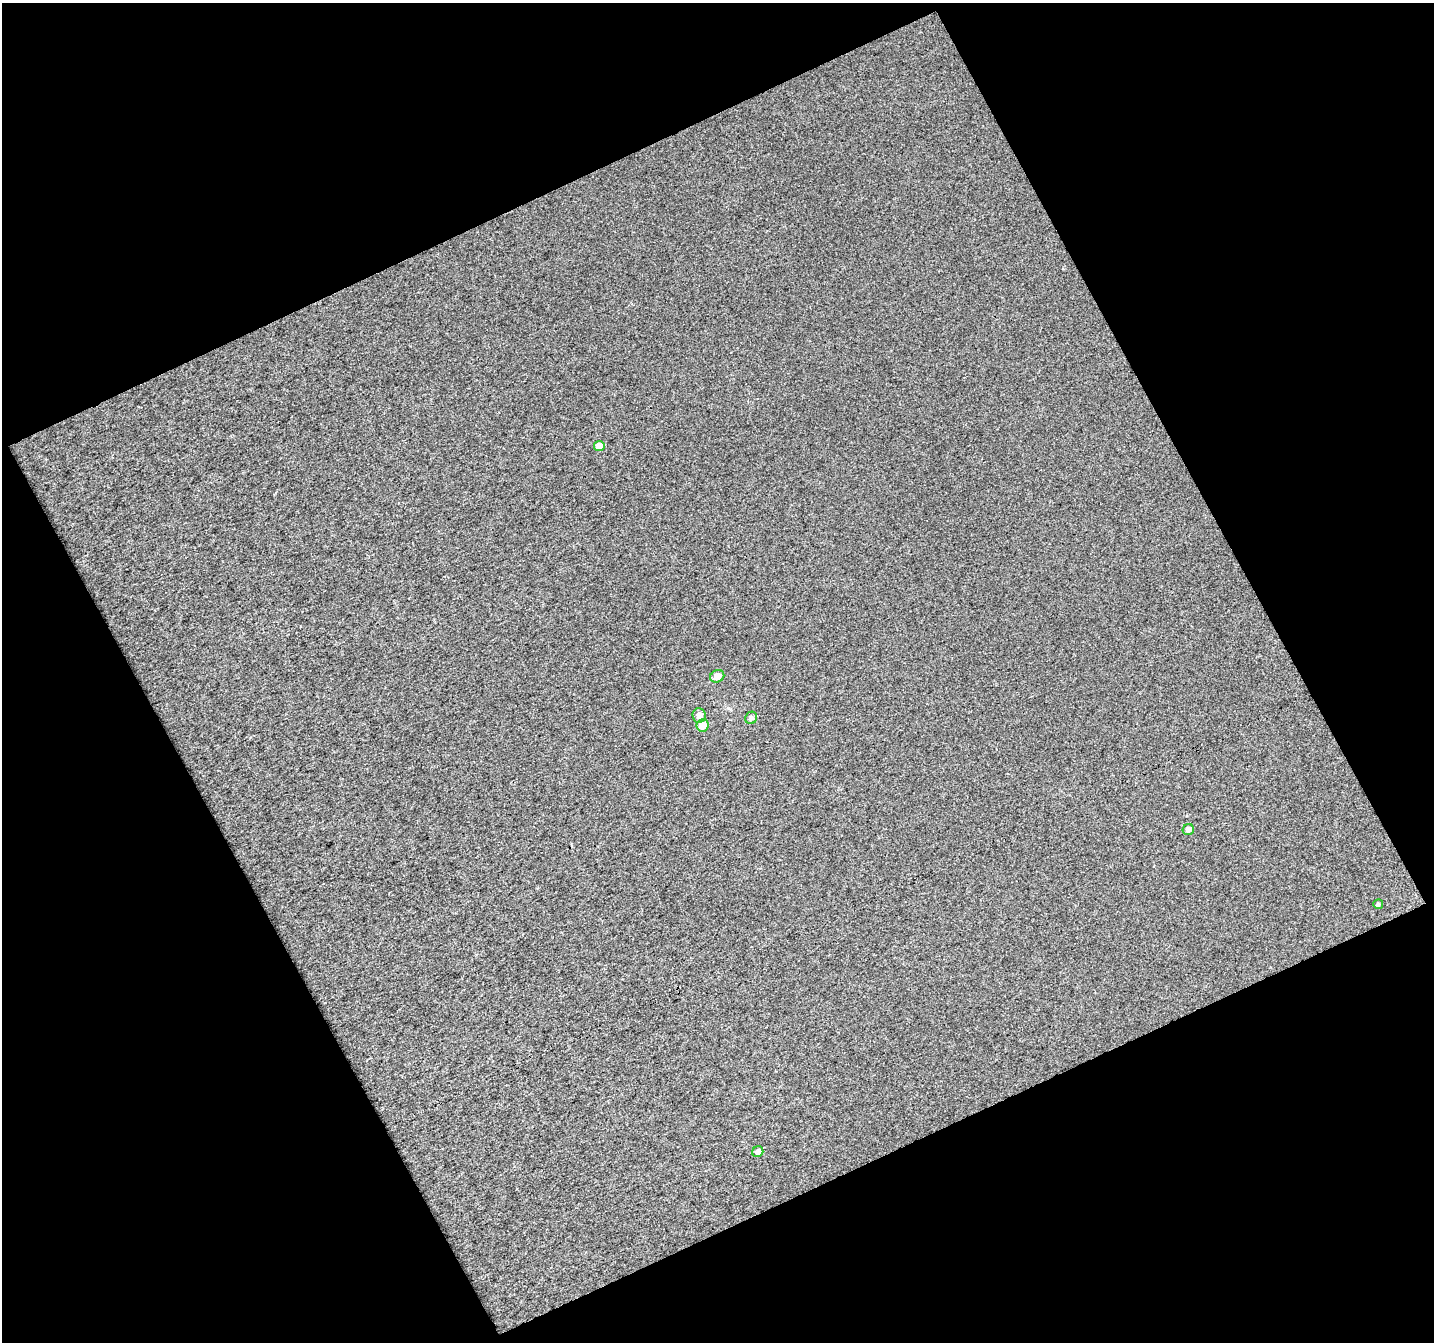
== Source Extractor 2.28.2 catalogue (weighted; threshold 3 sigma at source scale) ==
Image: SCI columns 1-1432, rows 36-1375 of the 1432 x 1406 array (HDU 1 of 3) = the unmasked area's bounding box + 8 px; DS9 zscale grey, full resolution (1 PNG px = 1 image px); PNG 1436 x 1344 px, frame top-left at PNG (2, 3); each listed source drawn as its Kron ellipse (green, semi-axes under 4 px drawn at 4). Shown black and unused: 46% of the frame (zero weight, under 3 of 4 exposures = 1% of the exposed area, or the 3 px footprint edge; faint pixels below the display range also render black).
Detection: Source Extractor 2.28.2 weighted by HDU 2 'WHT'. Background 0.0235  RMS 0.0098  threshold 0.0441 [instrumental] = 3 sigma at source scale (4.5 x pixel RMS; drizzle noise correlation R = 1.50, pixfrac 1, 0.0396/0.0396 arcsec/px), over >= 5 px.
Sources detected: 8; all 8 listed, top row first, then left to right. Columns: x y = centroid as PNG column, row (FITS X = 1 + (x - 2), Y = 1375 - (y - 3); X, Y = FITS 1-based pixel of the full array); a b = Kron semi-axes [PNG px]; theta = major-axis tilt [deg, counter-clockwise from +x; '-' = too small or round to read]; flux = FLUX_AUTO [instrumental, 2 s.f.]
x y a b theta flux
599 446 5 5 - 11
717 676 7 6 - 7
699 715 7 6 - 4.8
751 718 6 6 - 2.8
702 725 6 6 - 13
1188 829 6 5 - 4.2
1378 904 5 5 - 1.8
758 1152 6 5 - 4.6